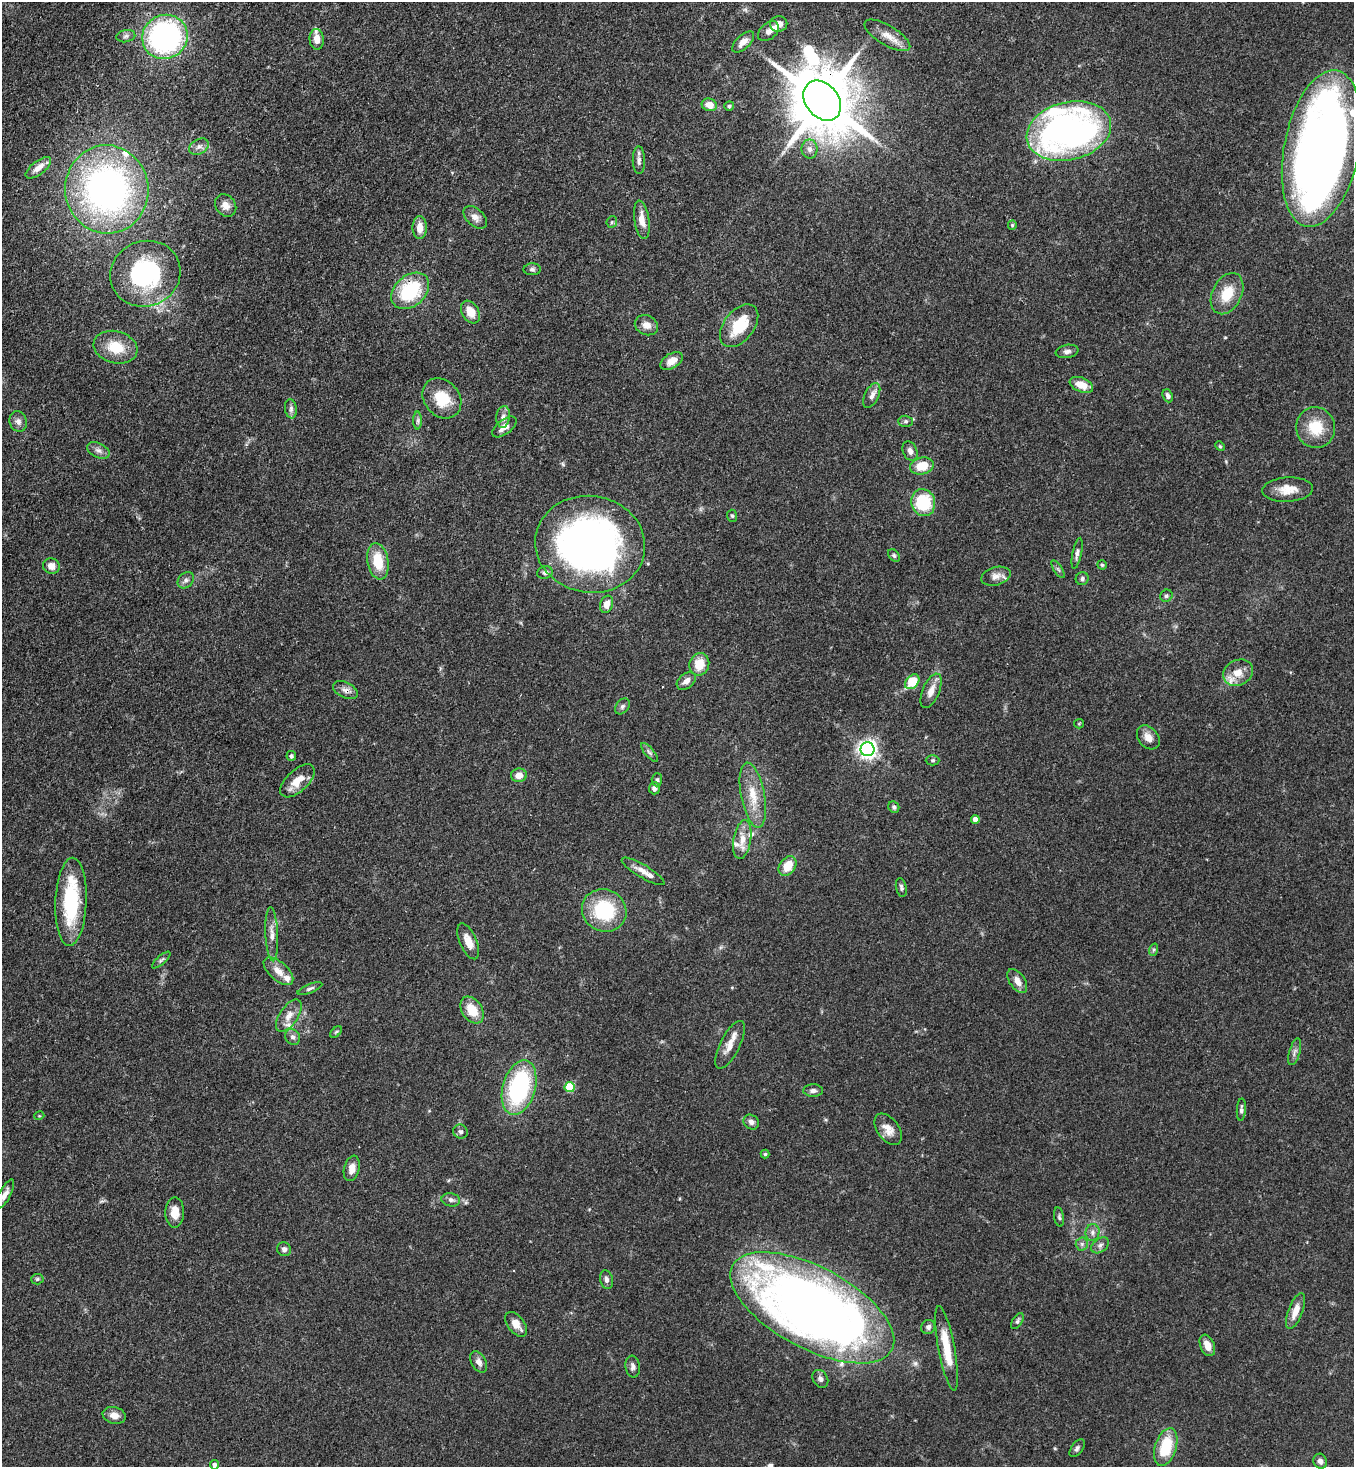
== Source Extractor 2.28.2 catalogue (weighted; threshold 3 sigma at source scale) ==
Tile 11 of 4 x 4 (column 3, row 3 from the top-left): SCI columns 3070-4421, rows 1525-2989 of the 5999 x 5977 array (HDU 1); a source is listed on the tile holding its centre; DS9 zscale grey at full resolution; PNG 1356 x 1469 px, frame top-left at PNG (2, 2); each listed source drawn as its Kron ellipse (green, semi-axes under 4 px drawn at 4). Shown black and unused: <1% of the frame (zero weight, under 3 of 4 exposures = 7% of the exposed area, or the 3 px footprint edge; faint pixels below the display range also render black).
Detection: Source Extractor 2.28.2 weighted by HDU 2 'WHT'; one run over the whole footprint, this tile lists its part. Background 0.0905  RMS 0.0038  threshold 0.017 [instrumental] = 3 sigma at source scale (4.5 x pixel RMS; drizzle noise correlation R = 1.50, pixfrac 1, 0.05/0.05 arcsec/px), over >= 5 px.
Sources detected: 152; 2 inside a brighter object's white glare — neither listed nor drawn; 12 inside a brighter listed object's ellipse — not listed separately; the other 138 listed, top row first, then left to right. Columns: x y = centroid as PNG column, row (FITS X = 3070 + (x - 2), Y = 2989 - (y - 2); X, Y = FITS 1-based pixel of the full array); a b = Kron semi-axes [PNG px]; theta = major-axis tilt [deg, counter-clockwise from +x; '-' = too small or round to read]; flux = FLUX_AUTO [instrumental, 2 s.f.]
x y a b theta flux
779 24 8 7 - 2.1
768 31 12 8 42 2.3
887 35 26 10 -31 5
126 36 9 6 11 1.2
165 37 23 22 - 89
317 39 10 7 -86 3.4
743 42 14 6 43 2.9
822 101 22 16 -51 3300
709 105 8 6 -18 4.7
729 106 5 4 - 0.64
1069 131 43 29 14 150
199 147 10 7 28 1.7
810 149 9 8 - 2
1322 149 79 37 79 370
639 160 14 6 -89 1.7
38 168 15 6 38 3
107 189 44 41 -81 130
226 205 12 10 -52 2.8
475 217 14 8 -42 2.3
642 220 19 7 -81 4
612 222 6 5 - 0.65
1012 225 5 4 - 0.43
420 228 11 7 -90 3.9
532 269 8 6 2 0.91
145 274 35 32 23 45
410 291 21 15 41 25
1227 294 22 14 63 9.2
470 312 12 8 -58 5.3
646 325 12 9 -24 2.9
739 326 24 15 52 14
116 347 22 16 -15 10
1067 351 11 6 9 1.5
672 361 12 7 31 4.1
1081 385 12 7 -22 5.5
872 395 13 7 64 2
1168 396 7 5 -67 1.3
442 398 22 17 -49 12
291 409 9 6 -82 1.2
503 417 11 7 84 1.7
418 420 9 4 90 0.85
18 421 10 8 -70 2
906 421 7 5 -1 0.79
504 427 14 7 37 2.9
1316 428 20 19 - 11
1220 446 5 4 - 0.45
98 450 12 7 -26 1.8
910 451 10 7 -69 1.7
922 466 12 8 14 7.5
1288 490 25 12 3 6.2
923 503 14 11 -71 21
732 516 6 5 - 0.63
590 544 55 48 -9 190
1077 553 16 4 78 1.3
894 555 7 5 -50 0.72
378 561 18 10 -80 11
1102 565 4 4 - 0.49
51 566 8 7 - 2.8
1058 569 10 4 -56 0.88
545 572 8 6 15 1.1
996 576 15 9 15 2.7
1082 579 6 6 - 0.99
186 580 9 7 45 1.4
1166 596 6 5 - 0.82
607 604 9 6 71 2.9
699 664 11 10 - 7.1
1238 673 15 12 27 5.4
686 681 11 7 40 2.7
912 682 8 6 46 11
345 690 13 7 -26 2.1
931 691 18 8 67 3.8
622 706 9 6 50 1.1
1079 724 5 4 - 0.43
1148 737 13 9 -50 3.3
867 749 7 7 - 170
649 752 12 4 -49 1
291 756 5 4 - 0.78
933 760 7 5 -1 0.67
519 775 8 7 - 3.2
657 780 7 5 88 0.8
297 781 21 10 43 6.1
654 788 6 5 - 1.6
753 795 33 11 -79 8.3
894 807 6 5 - 1
975 819 4 4 - 2.6
742 840 19 8 80 4.3
788 866 11 7 54 6.6
643 871 24 6 -30 3.2
901 887 9 5 -79 1
71 902 44 15 87 29
604 910 23 21 -29 25
272 934 27 6 -87 3.5
468 941 19 8 -66 4.4
1153 950 6 4 71 0.6
161 960 12 4 41 0.89
278 971 18 9 -42 4.1
1017 981 13 7 -57 3.3
310 988 13 4 22 1.1
472 1010 14 10 -57 7.7
289 1016 18 9 56 3.7
336 1032 7 4 44 0.55
293 1037 8 7 - 1.4
730 1045 26 9 64 4.9
1295 1052 14 5 73 1.4
570 1087 5 5 - 19
519 1088 28 16 74 48
813 1091 10 6 -1 1.5
1241 1110 11 4 87 1.1
39 1116 5 3 - 0.33
751 1122 8 7 - 1.6
888 1129 18 11 -53 4.2
461 1132 7 7 - 1.1
765 1154 4 4 - 0.6
352 1168 13 7 75 3.2
5 1194 16 5 62 2.3
451 1200 9 6 -12 1.4
175 1212 15 9 89 4.7
1059 1217 10 4 -80 0.79
1092 1232 8 7 - 1.4
1082 1244 6 6 - 0.97
1100 1245 10 6 37 1.4
284 1249 7 6 - 1.3
37 1279 6 5 - 0.63
607 1280 9 6 -77 1.4
812 1308 90 41 -28 410
1296 1311 19 7 69 4.4
1017 1321 9 5 56 0.89
516 1324 14 8 -52 4
928 1327 7 6 - 1.4
1207 1345 11 7 -67 3.5
947 1348 43 8 -79 12
479 1362 11 7 -60 2.1
633 1367 11 7 -82 1.5
820 1379 9 7 -59 1.3
114 1415 12 8 -15 3
1166 1447 19 10 73 15
1077 1448 10 5 54 1
1320 1461 7 6 - 1.6
214 1465 4 4 - 1.1
Overlapping masked pixels (flux is a lower limit): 4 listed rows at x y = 822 101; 410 291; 590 544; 345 690
Isophote crosses this tile's border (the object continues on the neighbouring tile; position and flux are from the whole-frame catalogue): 1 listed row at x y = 214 1465